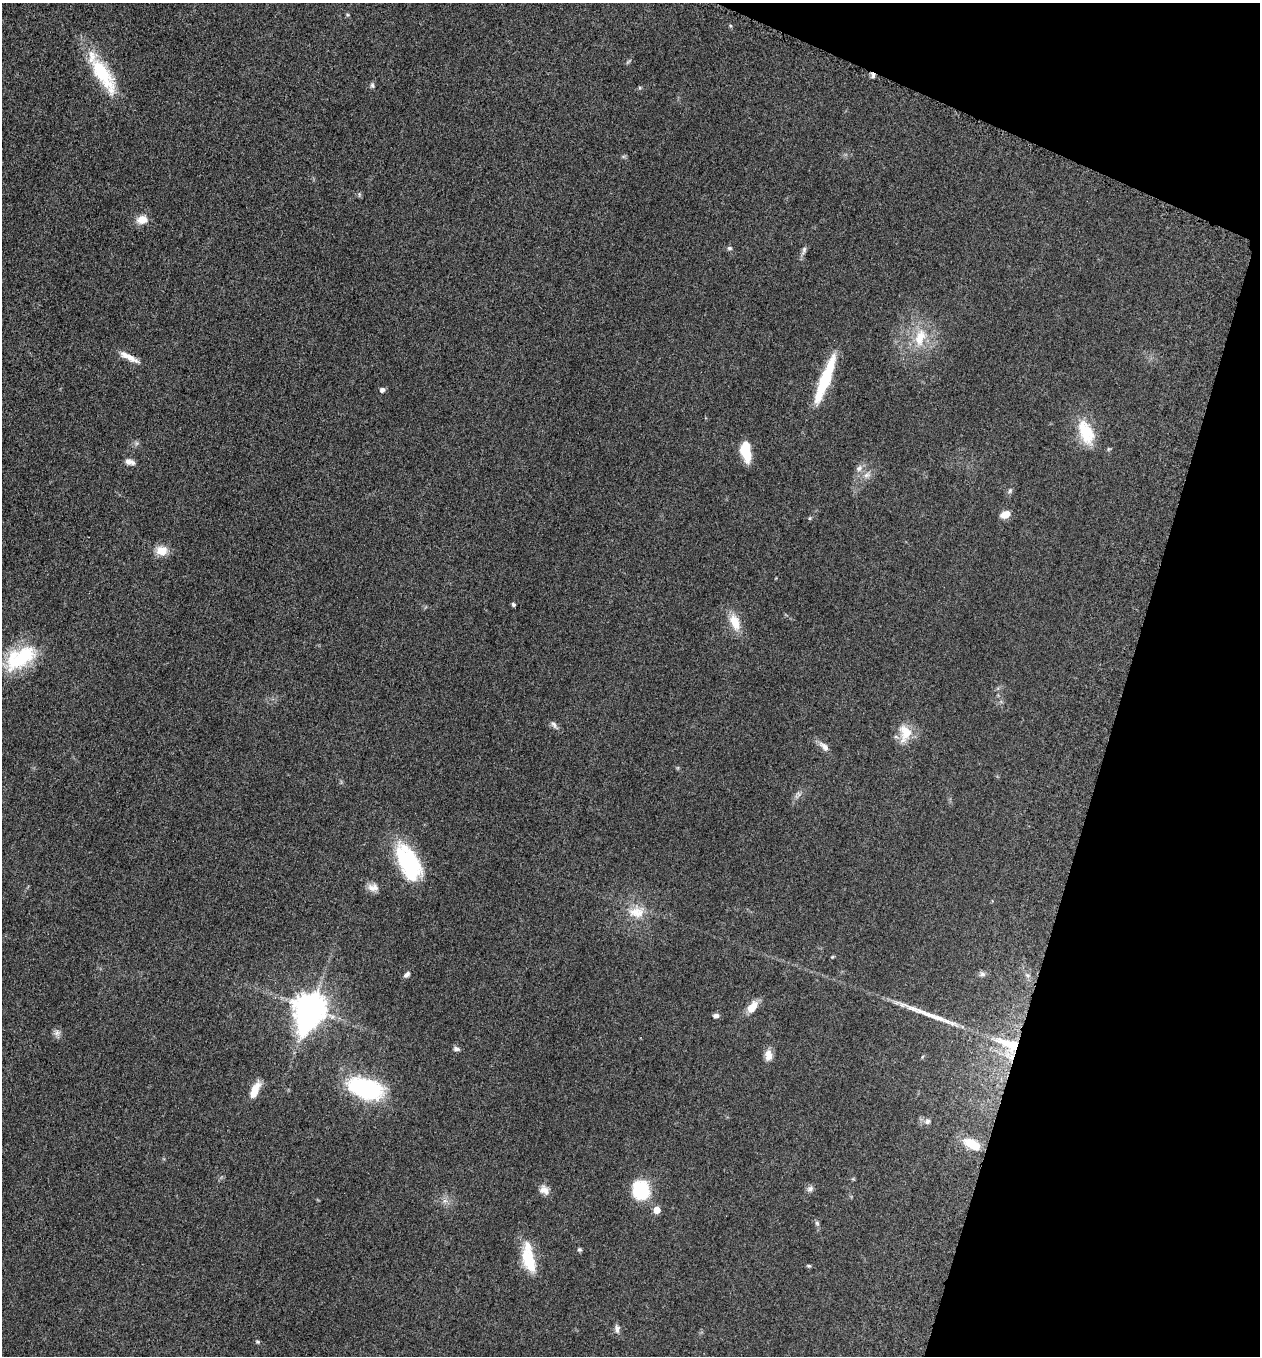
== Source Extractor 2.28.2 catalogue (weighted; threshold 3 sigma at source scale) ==
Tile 8 of 4 x 4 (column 4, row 2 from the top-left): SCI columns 3970-5227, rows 2723-4076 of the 5506 x 5461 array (HDU 1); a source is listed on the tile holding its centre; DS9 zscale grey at full resolution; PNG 1262 x 1358 px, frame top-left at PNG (2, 3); no overlay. Shown black and unused: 15% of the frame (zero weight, under 3 of 5 exposures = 4% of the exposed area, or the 3 px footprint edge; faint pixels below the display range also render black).
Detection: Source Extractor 2.28.2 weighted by HDU 2 'WHT'; one run over the whole footprint, this tile lists its part. Background 0.0603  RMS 0.0062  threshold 0.0277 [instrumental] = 3 sigma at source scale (4.5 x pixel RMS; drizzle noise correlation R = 1.50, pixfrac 1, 0.05/0.05 arcsec/px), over >= 5 px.
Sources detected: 61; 1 too faint to see at this stretch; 1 inside a brighter object's white glare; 1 long thin detection or spike segment (spike, bleed or trail) — not listed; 2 inside a brighter listed object's ellipse — not listed separately; the other 56 listed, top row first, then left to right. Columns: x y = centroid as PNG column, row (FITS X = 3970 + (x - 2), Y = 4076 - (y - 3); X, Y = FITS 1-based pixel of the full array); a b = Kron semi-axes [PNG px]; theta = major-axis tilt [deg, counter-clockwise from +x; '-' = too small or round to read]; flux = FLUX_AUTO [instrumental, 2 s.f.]
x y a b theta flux
103 75 54 18 -59 38
873 75 8 5 90 1.7
372 85 8 5 -70 1.2
640 88 5 5 - 0.77
359 194 7 4 -90 0.86
142 219 10 8 8 8.6
729 248 7 6 - 1.3
804 250 11 5 79 1.9
920 337 27 16 72 19
129 357 27 7 -28 6.5
825 380 31 13 67 26
382 390 5 5 - 2.3
1086 432 33 17 -68 22
746 451 19 9 -81 17
130 462 12 7 -16 3.2
859 468 10 8 40 2.9
867 475 11 8 27 3.5
1010 491 7 5 69 1.3
1005 514 9 6 18 8.1
810 518 5 5 - 0.77
162 551 13 10 -4 8.6
513 604 5 4 - 1
735 622 24 12 -69 11
21 658 41 21 30 38
554 725 13 5 -52 2.2
905 733 27 16 87 12
824 746 17 8 -42 3.9
798 794 9 5 -26 1.6
408 862 40 20 -63 54
373 887 15 10 -8 4.5
636 912 23 17 1 13
832 957 5 4 - 0.62
407 974 9 5 42 2
982 974 8 6 -15 1.8
752 1007 15 8 55 8.6
310 1009 12 9 68 1100
716 1016 7 5 0 1.9
57 1033 10 8 27 2.5
1009 1044 35 12 -21 22
456 1049 8 6 -17 1.9
768 1055 14 8 -88 5.2
367 1089 27 14 -16 100
255 1090 22 9 66 8.7
928 1121 8 6 50 2.2
972 1144 21 10 -27 15
810 1189 10 7 24 2.1
544 1190 13 10 -32 4.5
641 1190 20 17 -73 31
445 1201 7 4 -17 1.7
657 1210 5 5 - 10
817 1223 6 6 - 1.1
579 1249 5 5 - 1
528 1259 30 13 -73 22
809 1266 6 4 -14 0.86
617 1329 12 7 -82 2.5
257 1342 6 5 - 0.85
Overlapping masked pixels (flux is a lower limit): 2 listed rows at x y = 873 75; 1009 1044